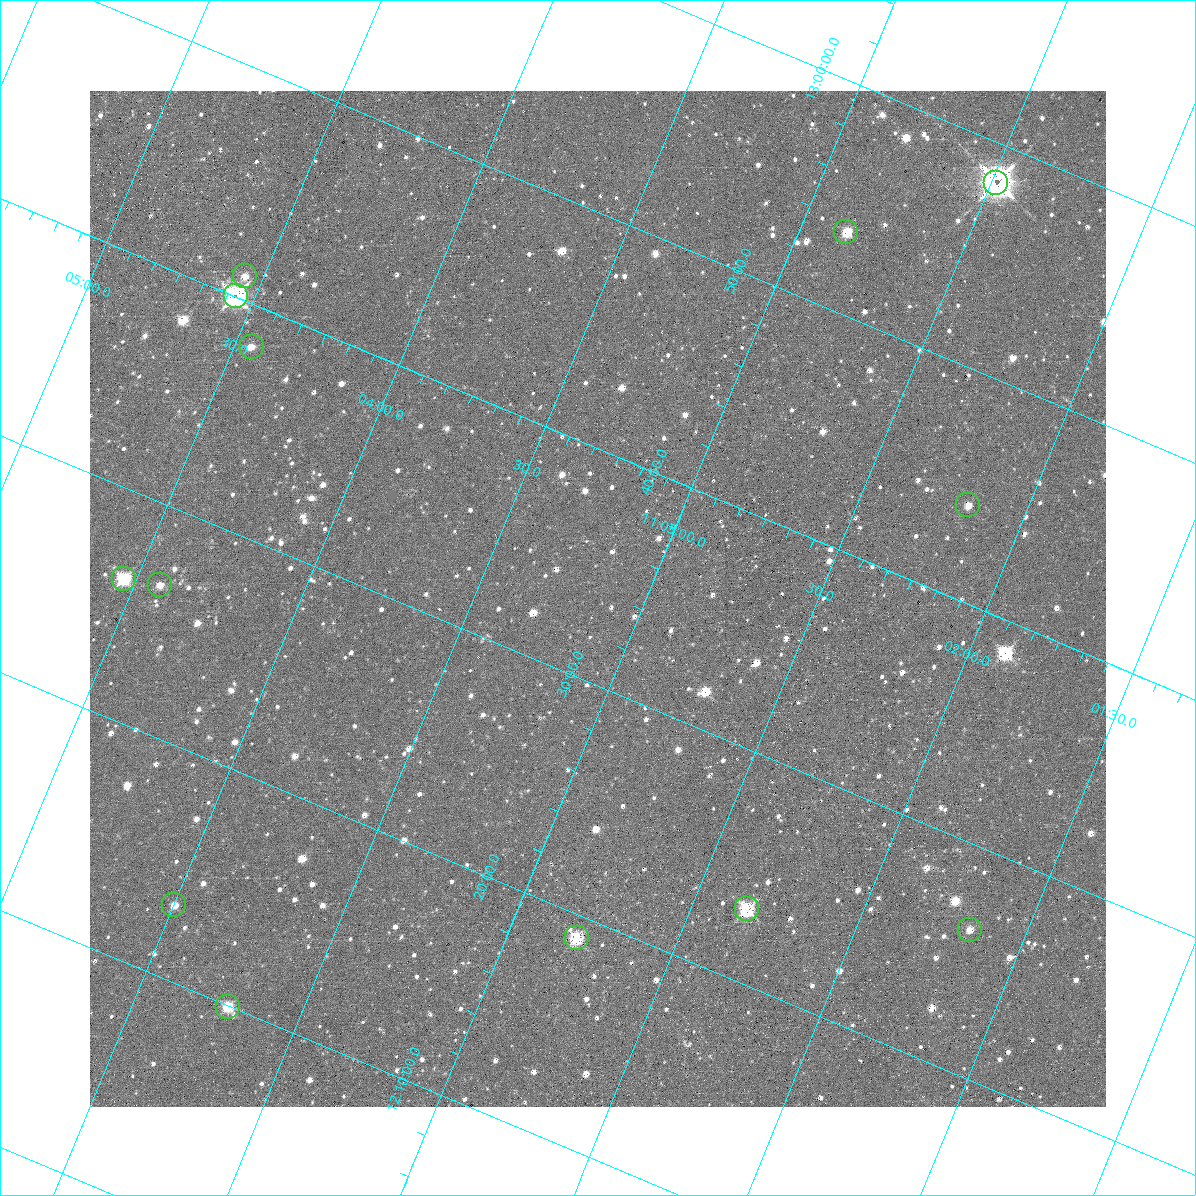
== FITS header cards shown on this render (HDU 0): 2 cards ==
NAXIS1  =                 1016 / length of data axis 1
NAXIS2  =                 1016 / length of data axis 2

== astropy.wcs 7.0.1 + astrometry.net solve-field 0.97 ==
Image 1016 x 1016 px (HDU 0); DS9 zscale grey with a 90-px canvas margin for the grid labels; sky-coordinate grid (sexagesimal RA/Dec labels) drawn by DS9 from the SOLVED WCS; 13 Tycho-2 reference stars matched to detected sources circled (green)
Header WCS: RA---SIN-SIP/DEC--SIN-SIP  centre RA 11:03:08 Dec +12:34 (165.78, +12.56 deg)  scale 2.76 arcsec/px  FOV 46.7' x 46.4'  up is +23 deg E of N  parity normal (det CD < 0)
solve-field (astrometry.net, Tycho-2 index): VERIFIED the header's WCS against the Tycho-2 star catalogue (verified at 3 index scales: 7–13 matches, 3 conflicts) and refined it, rather than solving blind
Solved WCS: RA---TAN-SIP/DEC--TAN-SIP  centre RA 11:03:08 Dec +12:34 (165.78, +12.56 deg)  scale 2.76 arcsec/px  FOV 46.7' x 46.4'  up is +23 deg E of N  parity normal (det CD < 0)
The solver's refit moves the header's centre by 2.4 arcsec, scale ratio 1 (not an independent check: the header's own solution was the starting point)
Tycho-2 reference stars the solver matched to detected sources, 13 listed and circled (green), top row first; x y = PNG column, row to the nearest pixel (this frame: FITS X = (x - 90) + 1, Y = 1016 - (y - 91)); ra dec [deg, ICRS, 3 dp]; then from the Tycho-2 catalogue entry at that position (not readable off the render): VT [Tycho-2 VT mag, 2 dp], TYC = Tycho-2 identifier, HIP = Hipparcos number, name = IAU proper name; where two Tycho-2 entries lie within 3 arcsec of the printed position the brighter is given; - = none
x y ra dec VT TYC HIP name
996 183 165.621 +12.971 10.46 853-829-1 - -
846 232 165.715 +12.892 10.55 853-1025-1 - -
245 276 166.139 +12.684 12.50 854-526-1 - -
236 296 166.139 +12.667 6.88 854-1437-1 54141 -
252 347 166.112 +12.636 12.43 854-818-1 - -
968 505 165.544 +12.736 12.06 853-962-1 - -
124 579 166.134 +12.435 10.94 851-348-1 - -
160 585 166.106 +12.442 12.18 851-374-1 - -
174 905 165.999 +12.221 12.33 851-314-1 - -
747 909 165.584 +12.387 9.50 850-385-1 - -
970 930 165.417 +12.438 12.62 850-756-1 - -
577 938 165.698 +12.316 10.64 850-126-1 - -
228 1007 165.930 +12.165 10.92 850-395-1 - -